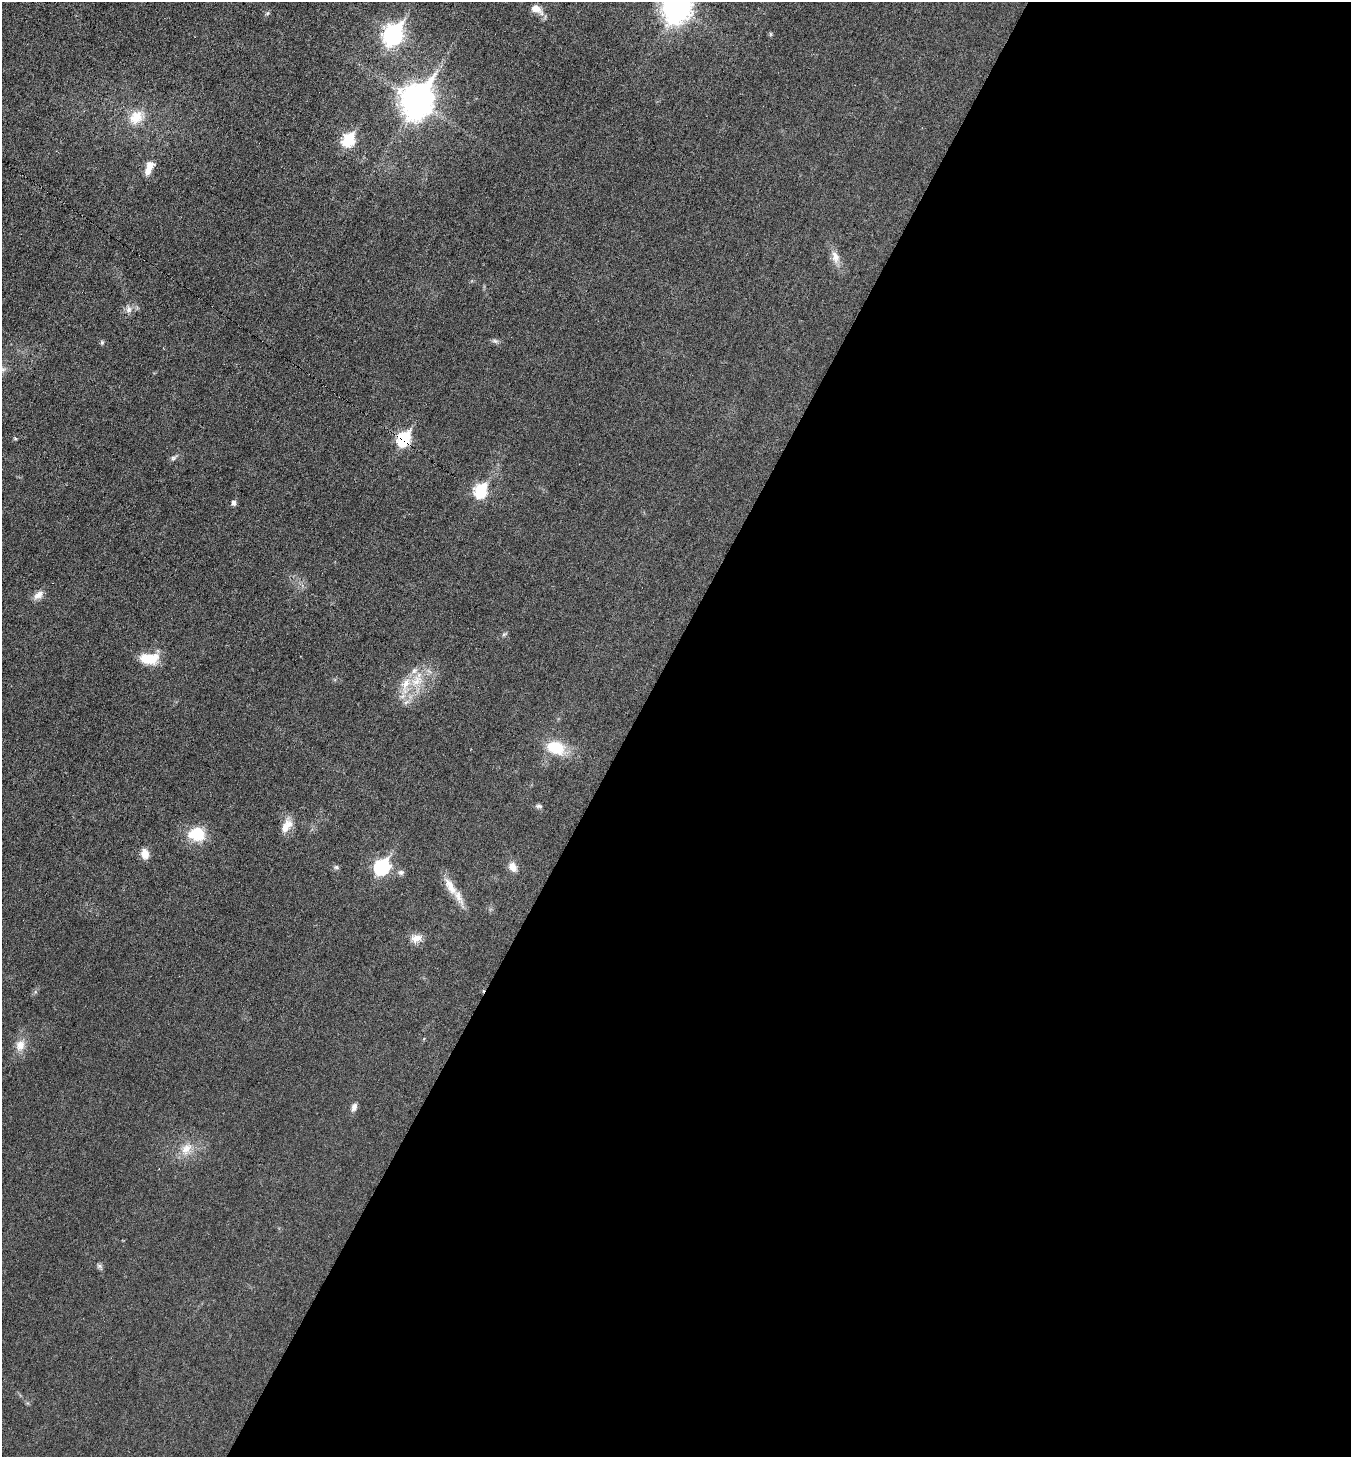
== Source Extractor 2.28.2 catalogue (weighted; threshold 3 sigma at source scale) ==
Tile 12 of 4 x 4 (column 4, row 3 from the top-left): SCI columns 4194-5542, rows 1458-2912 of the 5830 x 5822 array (HDU 1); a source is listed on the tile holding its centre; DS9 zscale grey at full resolution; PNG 1353 x 1459 px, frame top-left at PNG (2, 2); no overlay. Shown black and unused: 53% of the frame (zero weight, under 3 of 6 exposures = <1% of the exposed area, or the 3 px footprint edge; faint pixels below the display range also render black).
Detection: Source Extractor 2.28.2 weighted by HDU 2 'WHT'; one run over the whole footprint, this tile lists its part. Background 0.0178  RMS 0.0036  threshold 0.0147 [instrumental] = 3 sigma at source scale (4.09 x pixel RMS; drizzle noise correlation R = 1.36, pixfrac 0.8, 0.05/0.05 arcsec/px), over >= 5 px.
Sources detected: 41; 3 inside a brighter listed object's ellipse — not listed separately; the other 38 listed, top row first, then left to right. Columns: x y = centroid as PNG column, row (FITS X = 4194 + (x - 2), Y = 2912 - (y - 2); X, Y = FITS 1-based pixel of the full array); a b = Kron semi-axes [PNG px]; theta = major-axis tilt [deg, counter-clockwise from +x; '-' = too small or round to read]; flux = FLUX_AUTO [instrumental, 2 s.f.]
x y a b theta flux
677 7 12 9 59 390
536 9 12 7 -34 3.7
267 13 7 4 45 0.49
771 34 6 4 -90 0.42
393 35 10 8 59 130
417 101 13 10 62 560
136 117 21 16 47 6.6
348 140 7 6 - 33
149 166 14 10 70 3.3
835 257 19 10 -75 3.4
128 309 12 8 89 1.8
495 341 10 5 -14 0.87
102 342 7 5 89 0.51
3 370 7 6 - 0.99
15 438 5 4 - 0.43
404 439 8 6 60 41
174 458 10 6 28 0.91
480 491 8 6 62 35
234 503 5 5 - 1.3
38 595 15 8 36 2.3
504 634 7 4 44 0.56
149 658 22 12 2 8.2
417 681 22 15 32 9
556 748 21 14 -17 12
539 806 9 5 -5 0.76
287 826 20 11 60 4
197 834 20 17 -5 10
145 854 13 9 -74 3.1
336 867 8 5 -9 0.71
382 867 8 7 - 55
513 867 13 9 -58 2.6
401 872 9 7 -12 1.1
450 886 31 11 -59 5.9
416 938 14 11 5 2.9
20 1045 16 13 70 3.7
354 1107 11 6 68 1.5
186 1149 19 13 54 5.2
99 1266 9 5 -27 0.77
Overlapping masked pixels (flux is a lower limit): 1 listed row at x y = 404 439
Isophote crosses this tile's border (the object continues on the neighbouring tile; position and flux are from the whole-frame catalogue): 1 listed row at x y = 677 7